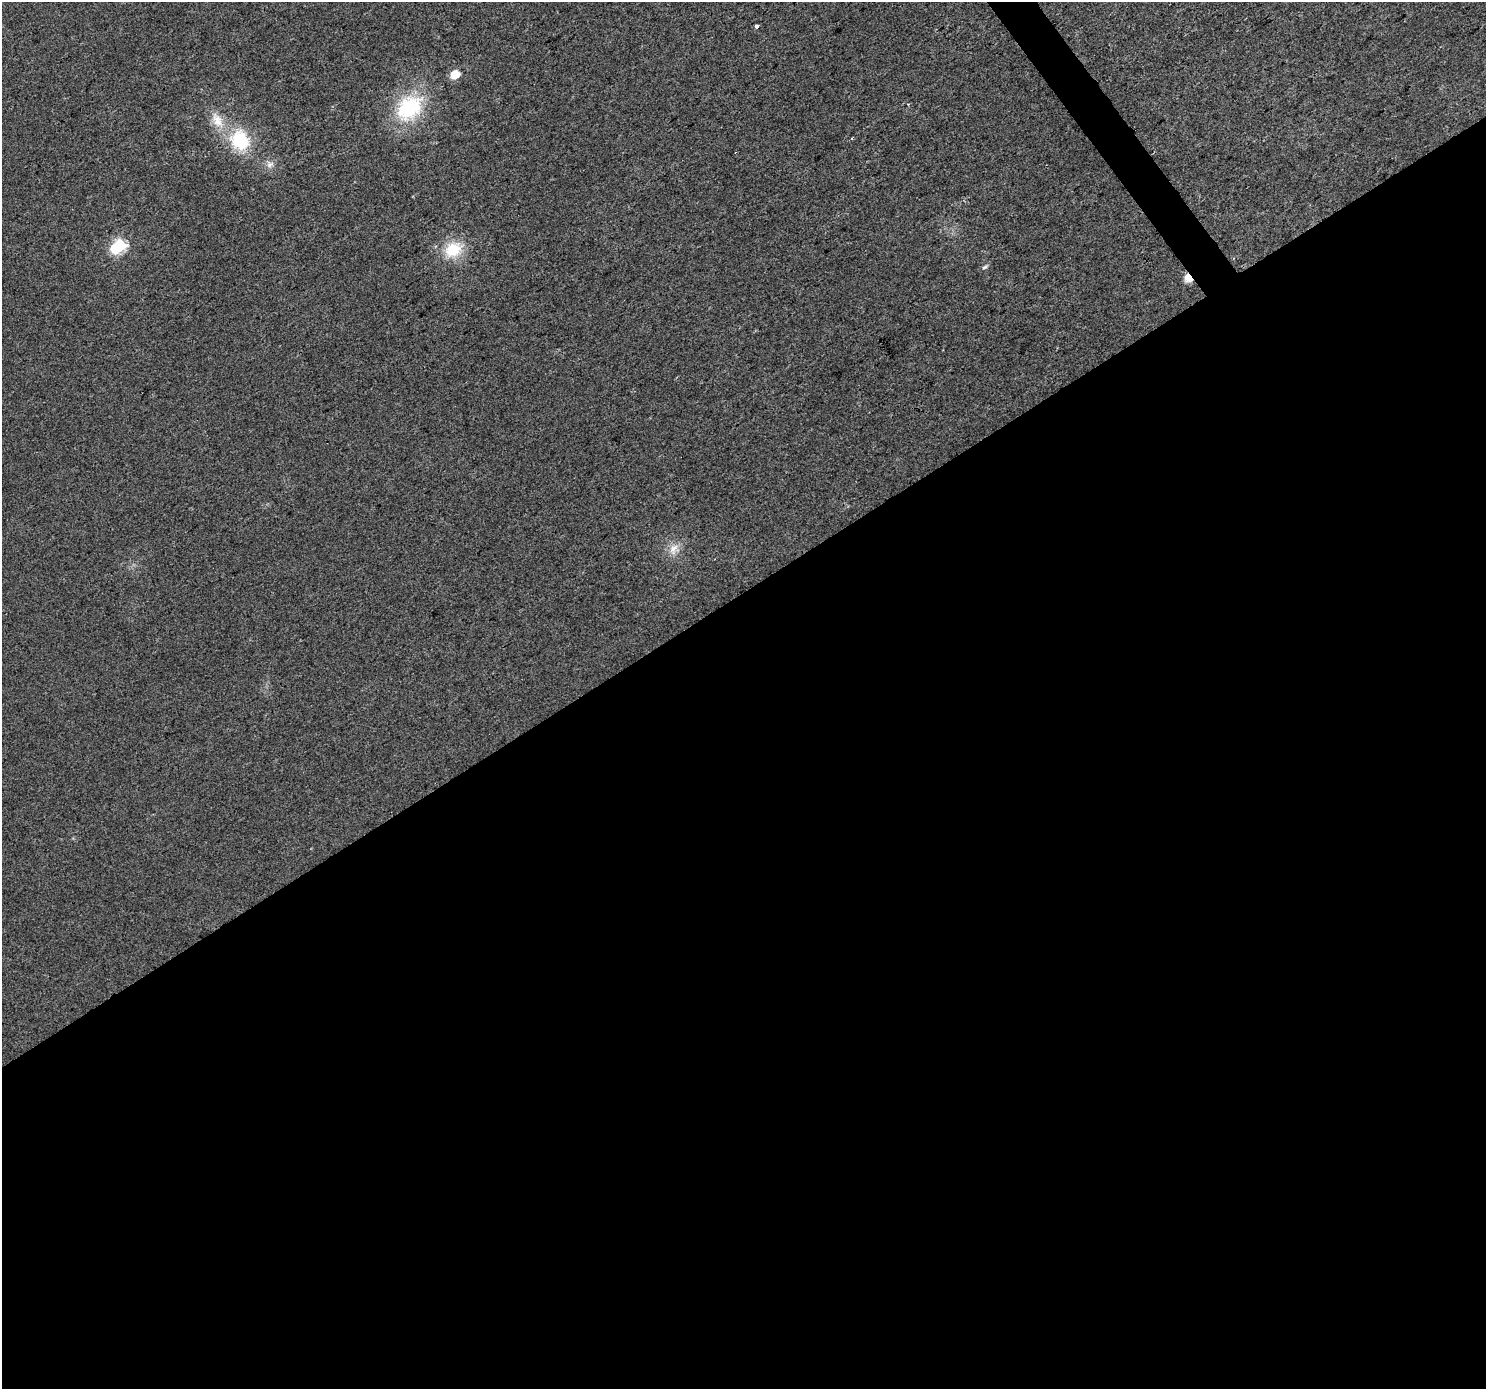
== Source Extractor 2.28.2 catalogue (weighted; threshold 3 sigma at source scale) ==
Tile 15 of 4 x 4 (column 3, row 4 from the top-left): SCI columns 2971-4454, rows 189-1575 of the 5937 x 5861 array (HDU 1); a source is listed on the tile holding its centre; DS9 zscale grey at full resolution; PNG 1488 x 1391 px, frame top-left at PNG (2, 2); no overlay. Shown black and unused: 58% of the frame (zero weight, under 2 of 3 exposures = <1% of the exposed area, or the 3 px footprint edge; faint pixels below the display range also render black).
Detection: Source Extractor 2.28.2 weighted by HDU 2 'WHT'; one run over the whole footprint, this tile lists its part. Background 0.031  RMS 0.0063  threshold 0.0284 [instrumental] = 3 sigma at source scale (4.5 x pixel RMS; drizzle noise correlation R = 1.50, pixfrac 1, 0.0396/0.0396 arcsec/px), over >= 5 px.
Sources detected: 14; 1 inside a brighter object's white glare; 2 cosmic-ray / hot-pixel residue — not listed; the other 11 listed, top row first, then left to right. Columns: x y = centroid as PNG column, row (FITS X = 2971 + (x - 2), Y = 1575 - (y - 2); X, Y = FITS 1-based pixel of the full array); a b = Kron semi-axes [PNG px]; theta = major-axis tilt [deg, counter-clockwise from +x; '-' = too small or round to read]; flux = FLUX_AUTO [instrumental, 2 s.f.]
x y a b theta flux
756 26 4 3 - 6.1
455 74 6 5 - 20
409 108 32 23 39 49
217 120 23 12 -65 11
240 140 24 21 -56 34
270 164 11 7 32 3.3
120 245 7 6 - 68
453 250 23 19 27 21
985 267 7 4 27 1.3
1189 277 6 4 -57 35
674 548 16 12 25 7.1
Overlapping masked pixels (flux is a lower limit): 1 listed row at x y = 1189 277